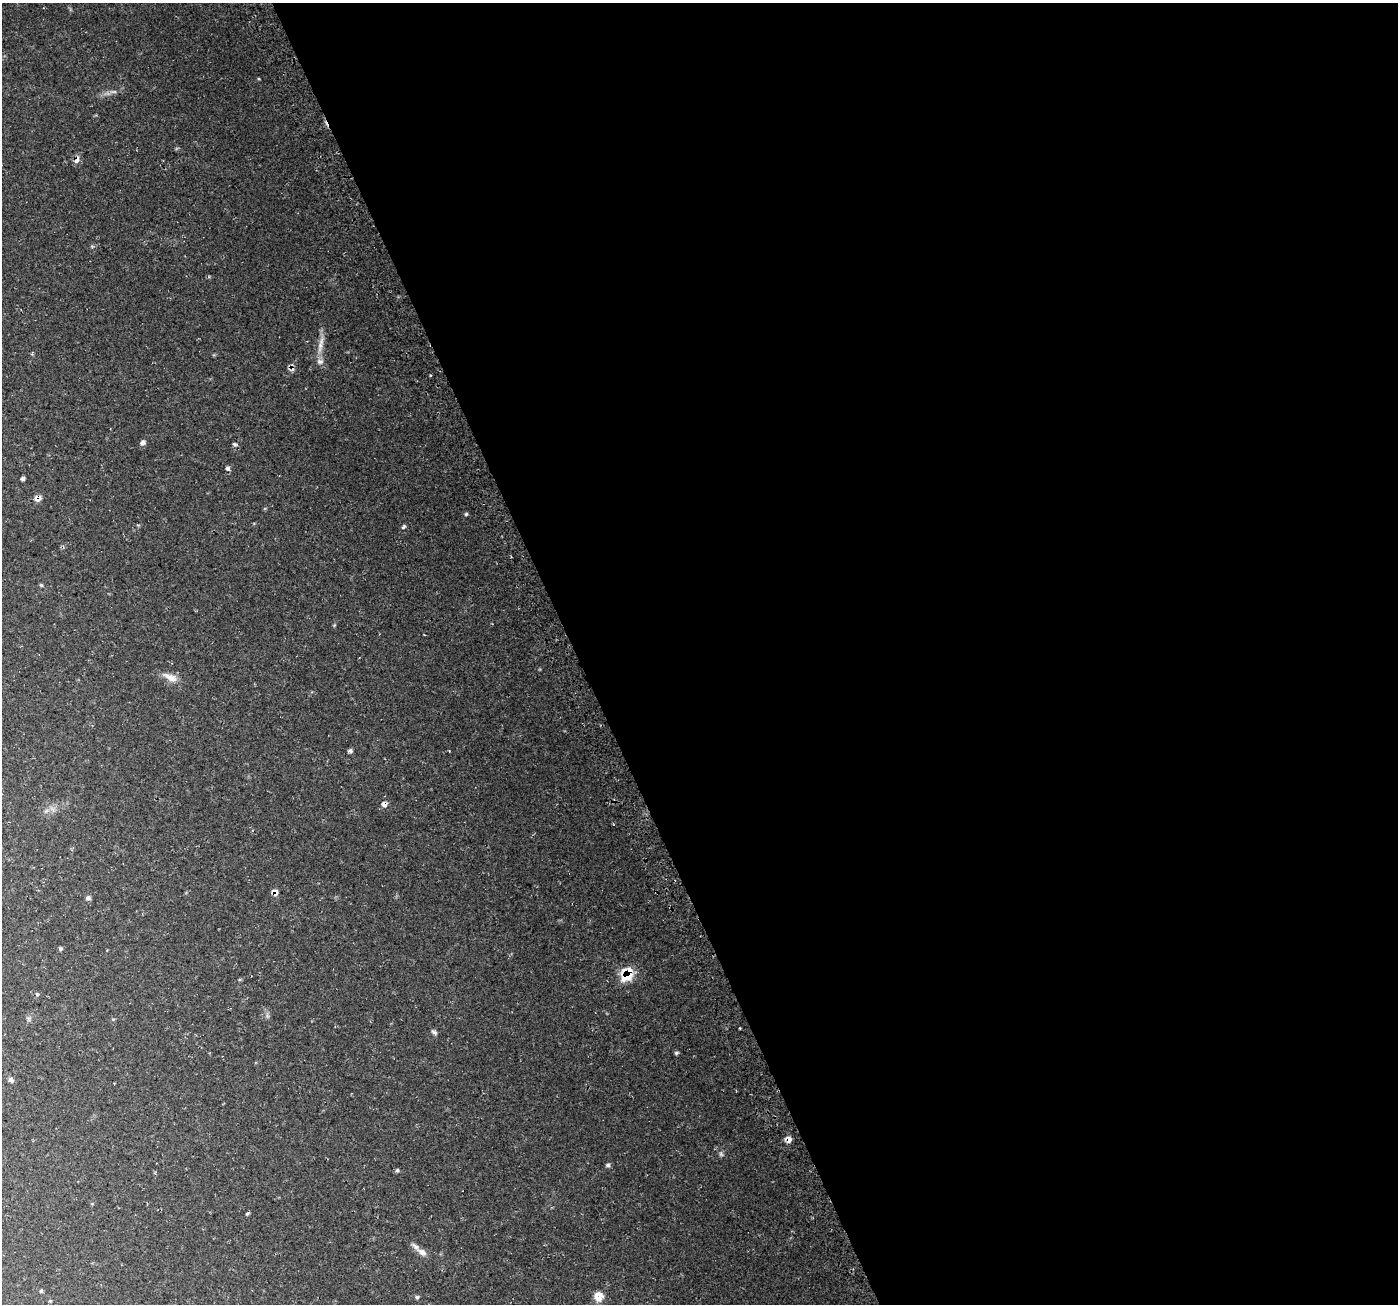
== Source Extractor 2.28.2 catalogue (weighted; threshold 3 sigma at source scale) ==
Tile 8 of 4 x 4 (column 4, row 2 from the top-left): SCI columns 4218-5613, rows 2705-4006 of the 5650 x 5462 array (HDU 1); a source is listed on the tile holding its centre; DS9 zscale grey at full resolution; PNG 1400 x 1306 px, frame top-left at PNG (2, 3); no overlay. Shown black and unused: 59% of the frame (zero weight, under 3 of 4 exposures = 3% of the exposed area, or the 3 px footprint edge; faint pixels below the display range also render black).
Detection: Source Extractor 2.28.2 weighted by HDU 2 'WHT'; one run over the whole footprint, this tile lists its part. Background 0.0496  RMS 0.0043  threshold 0.0195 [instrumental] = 3 sigma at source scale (4.5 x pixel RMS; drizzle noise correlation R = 1.50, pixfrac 1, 0.0396/0.0396 arcsec/px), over >= 5 px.
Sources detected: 38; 2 inside a brighter listed object's ellipse — not listed separately; the other 36 listed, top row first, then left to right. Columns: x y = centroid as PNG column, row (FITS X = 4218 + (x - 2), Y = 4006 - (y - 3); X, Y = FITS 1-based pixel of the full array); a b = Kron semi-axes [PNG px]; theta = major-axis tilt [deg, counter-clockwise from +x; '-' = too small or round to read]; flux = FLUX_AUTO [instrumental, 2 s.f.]
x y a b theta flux
113 92 12 4 -9 1.3
77 160 10 5 69 2.1
321 344 30 7 78 4.5
292 367 11 7 76 2
143 442 7 6 - 1.3
234 444 7 4 -26 0.66
228 469 6 4 -37 0.97
22 479 4 4 - 0.95
37 498 9 7 15 2.4
466 514 5 5 - 0.57
403 527 6 4 41 0.73
41 585 5 4 - 0.54
170 677 23 9 -25 4.2
350 751 6 4 8 0.98
384 804 8 7 - 1.9
46 811 7 4 19 0.93
275 892 8 6 -68 2.2
88 898 6 6 - 1.2
60 948 5 5 - 0.71
627 975 18 14 55 10
37 994 5 4 - 0.49
267 1016 7 4 -89 0.86
29 1019 7 6 - 0.92
740 1028 3 2 - 0.35
434 1032 9 5 -39 1
676 1053 5 4 - 0.75
11 1080 7 5 -26 1.4
788 1140 8 6 15 2.1
721 1154 8 5 -81 0.9
608 1165 6 5 - 1
397 1170 6 5 - 0.74
247 1214 6 4 39 0.57
422 1252 14 8 -30 2.6
41 1291 5 4 - 0.63
598 1296 11 10 - 5.1
417 1297 6 5 - 0.79
Overlapping masked pixels (flux is a lower limit): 7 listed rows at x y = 77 160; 292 367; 37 498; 384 804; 275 892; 627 975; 788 1140